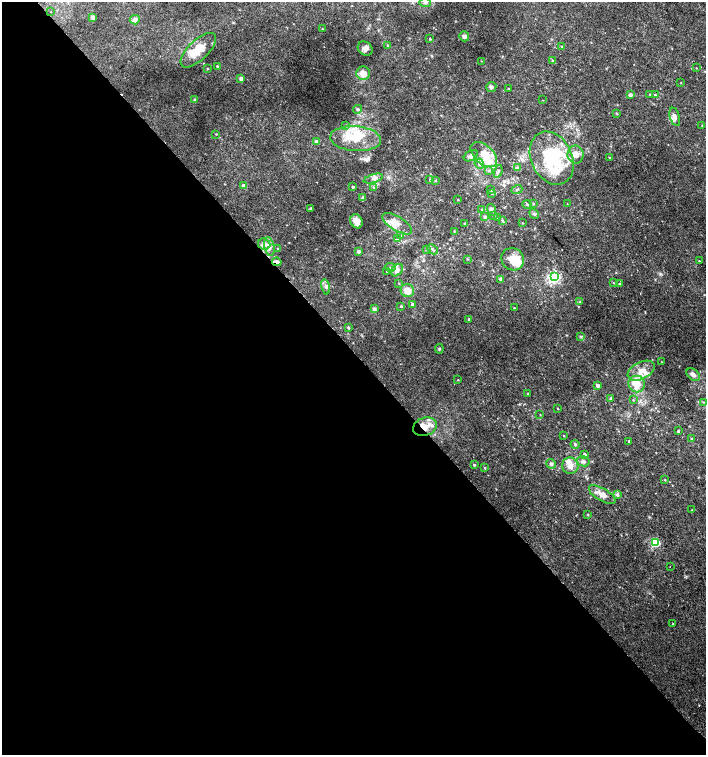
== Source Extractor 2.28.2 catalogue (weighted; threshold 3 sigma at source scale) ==
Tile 9 of 4 x 4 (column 1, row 3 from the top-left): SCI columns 182-1589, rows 1543-3047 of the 6060 x 6084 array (HDU 1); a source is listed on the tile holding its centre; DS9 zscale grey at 2 x 2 block average (1 PNG px = mean of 2 x 2 image px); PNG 708 x 757 px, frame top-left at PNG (2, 2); each listed source drawn as its Kron ellipse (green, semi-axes under 4 px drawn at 4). Shown black and unused: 53% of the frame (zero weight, under 2 of 3 exposures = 2% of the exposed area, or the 3 px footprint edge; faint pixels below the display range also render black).
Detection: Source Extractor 2.28.2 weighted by HDU 2 'WHT'; one run over the whole footprint, this tile lists its part. Background 0.00538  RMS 0.0026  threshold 0.0118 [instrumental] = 3 sigma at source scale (4.5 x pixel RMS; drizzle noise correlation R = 1.50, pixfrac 1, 0.0396/0.0396 arcsec/px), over >= 5 px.
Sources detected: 147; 1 inside a brighter object's white glare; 1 cosmic-ray / hot-pixel residue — neither listed nor drawn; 12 inside a brighter listed object's ellipse — not listed separately; the other 133 listed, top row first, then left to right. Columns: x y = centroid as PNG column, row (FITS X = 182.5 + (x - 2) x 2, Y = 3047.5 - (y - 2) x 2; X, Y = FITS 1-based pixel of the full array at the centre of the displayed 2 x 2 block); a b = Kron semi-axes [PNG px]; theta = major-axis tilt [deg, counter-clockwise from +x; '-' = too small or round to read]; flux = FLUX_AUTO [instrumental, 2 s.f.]
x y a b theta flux
425 2 6 4 -5 1.7
51 12 2 2 - 0.34
93 17 3 2 - 6.3
135 20 5 4 - 2.5
322 29 2 2 - 0.29
464 36 5 5 - 1.9
430 39 2 2 - 0.65
388 45 3 3 - 0.53
562 47 3 2 - 0.44
365 49 8 6 -40 2.6
198 50 23 10 44 12
552 60 3 2 - 0.44
481 61 2 2 - 0.24
217 66 2 2 - 0.61
696 68 2 2 - 0.29
207 69 2 2 - 0.46
363 73 7 6 - 6.4
241 78 2 2 - 4.1
681 83 2 2 - 0.3
491 87 5 5 - 1.5
508 88 3 2 - 0.36
650 94 2 2 - 0.37
630 95 2 2 - 2.3
655 95 3 3 - 0.51
195 100 4 3 - 0.7
543 100 2 2 - 0.24
357 109 5 4 - 1
617 113 3 2 - 0.42
675 117 9 5 -74 2.4
346 125 4 3 - 0.71
702 126 2 2 - 0.27
216 134 3 2 - 0.38
356 139 25 12 -4 17
316 142 3 2 - 3.7
484 154 16 9 -42 11
576 154 9 8 - 5.2
471 156 7 5 30 2.1
552 158 28 20 -64 43
610 158 3 3 - 0.56
479 164 5 4 - 1.8
517 168 3 3 - 0.8
489 171 3 2 - 0.52
498 171 6 3 72 1.2
373 179 10 4 16 2.2
430 180 3 2 - 0.5
436 181 3 2 - 0.37
243 185 3 3 - 2.2
352 187 2 2 - 0.89
374 187 3 3 - 0.59
517 189 5 3 - 0.84
491 190 2 2 - 1.1
492 194 2 2 - 0.39
363 198 2 2 - 4
458 200 3 2 - 0.38
527 204 4 3 - 0.74
533 204 3 2 - 0.47
567 204 3 2 - 0.23
311 208 3 3 - 0.55
482 209 3 2 - 0.33
492 210 6 4 -71 1.2
534 214 5 3 - 0.84
493 215 3 3 - 0.39
485 217 3 2 - 2
497 217 3 2 - 0.25
502 220 3 3 - 0.57
356 221 7 6 - 4.7
465 223 3 3 - 0.48
523 223 2 2 - 0.27
397 224 17 7 -31 6.3
454 232 2 2 - 0.56
400 235 3 2 - 0.33
398 239 3 3 - 0.46
264 244 6 5 - 2.5
269 246 10 5 -79 2.8
278 249 4 3 - 0.6
427 249 3 3 - 0.75
433 249 6 3 -42 1
358 251 3 3 - 2
468 259 3 2 - 0.36
513 259 12 10 -38 8.5
699 261 3 2 - 0.37
277 262 5 3 - 3.2
390 267 5 3 - 0.92
397 270 7 5 48 2.3
387 271 3 3 - 0.63
554 277 4 3 - 110
501 279 3 3 - 1.9
399 283 2 2 - 0.36
613 283 3 2 - 0.42
620 284 4 3 - 1.1
326 287 8 3 -78 1.6
407 291 7 6 - 6.7
580 302 3 3 - 0.46
412 304 3 2 - 1.6
401 306 3 2 - 0.73
514 308 2 2 - 0.75
374 309 3 2 - 3.4
469 319 2 2 - 1.1
348 327 3 3 - 0.7
581 336 3 2 - 0.5
439 349 5 3 - 0.67
662 362 2 2 - 0.22
641 371 14 8 26 7.1
693 375 8 5 -41 2
458 380 2 2 - 0.34
637 384 8 8 - 12
597 385 2 2 - 4.1
528 394 3 2 - 0.32
610 399 3 3 - 0.82
633 400 3 2 - 0.43
704 402 4 2 - 0.56
557 409 3 2 - 0.35
540 415 3 2 - 0.29
425 427 12 9 18 8.7
678 431 4 2 - 0.61
564 436 2 2 - 0.35
692 439 3 2 - 0.75
629 441 2 2 - 0.67
575 444 4 3 - 1.1
584 455 3 3 - 1.1
583 461 6 5 - 1.8
551 464 5 4 - 1.5
474 465 3 2 - 0.86
570 466 8 8 - 4.6
485 468 3 3 - 0.54
664 480 3 2 - 0.33
602 495 15 6 -30 5
617 495 4 3 - 1.3
692 510 2 2 - 0.32
588 514 3 2 - 0.35
656 542 3 3 - 49
670 566 2 2 - 0.41
673 624 2 2 - 0.21
Overlapping masked pixels (flux is a lower limit): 2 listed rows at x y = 277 262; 425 427
Isophote crosses this tile's border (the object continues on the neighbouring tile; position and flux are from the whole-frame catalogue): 1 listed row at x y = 425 2
Diffuse or blended objects may show on this block-average render without a row.